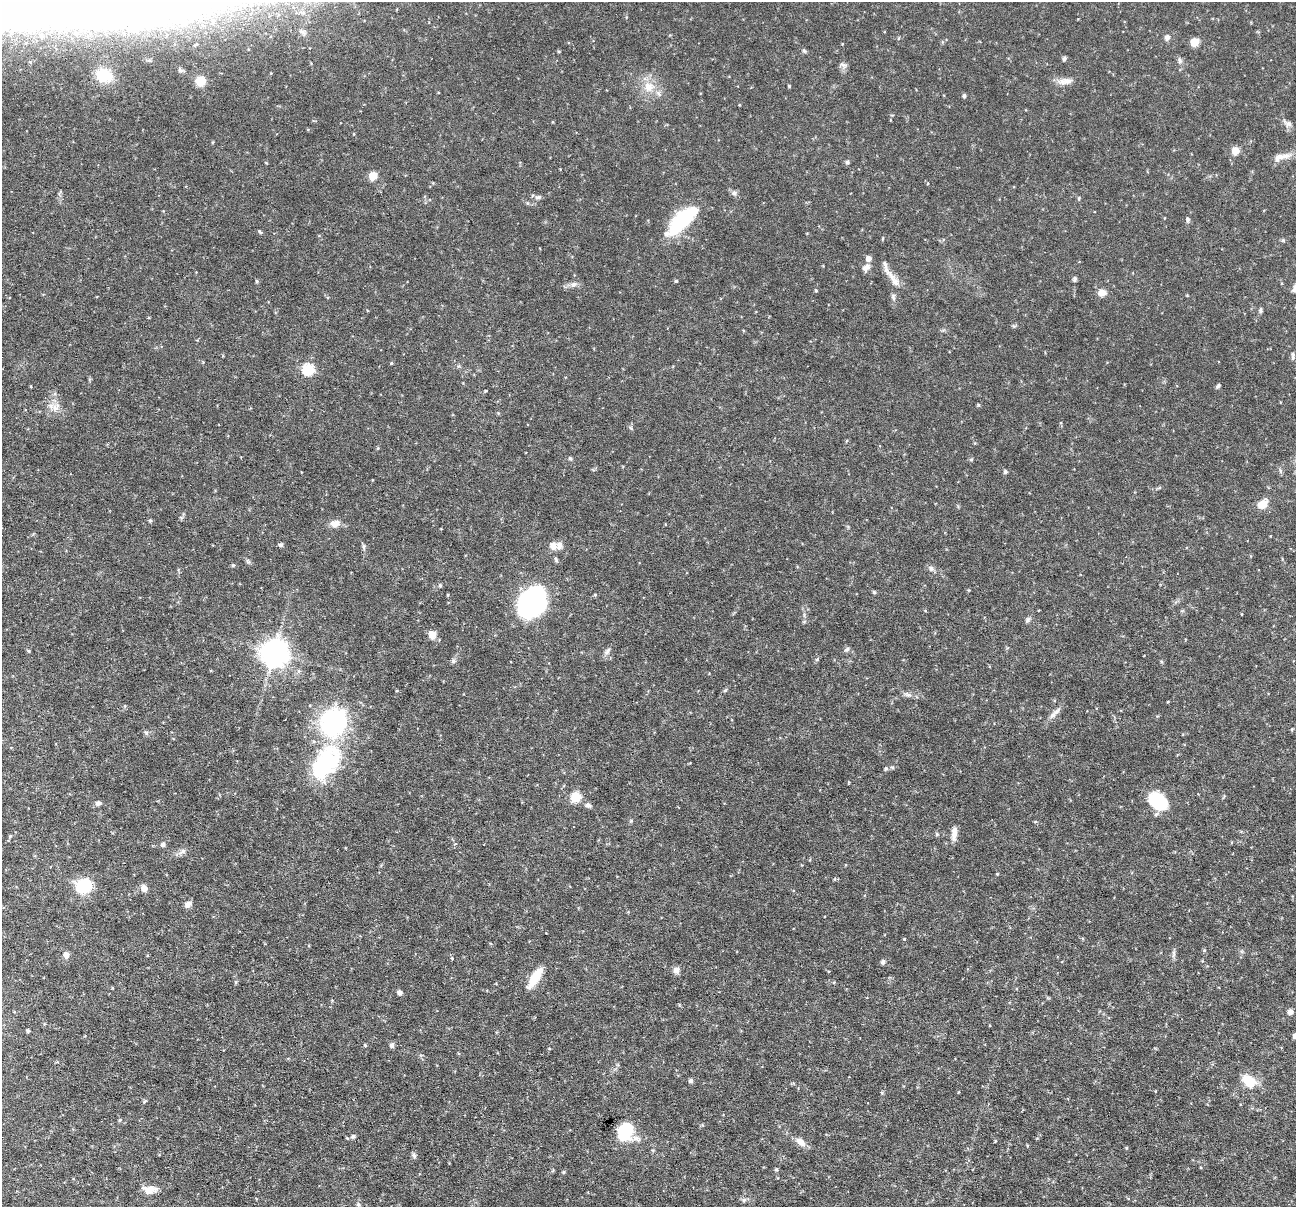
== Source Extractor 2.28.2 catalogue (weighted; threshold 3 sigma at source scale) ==
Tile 7 of 4 x 4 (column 3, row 2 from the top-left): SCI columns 2587-3880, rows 2656-3860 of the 5173 x 5188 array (HDU 1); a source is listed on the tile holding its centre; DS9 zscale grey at full resolution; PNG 1298 x 1209 px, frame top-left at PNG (2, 2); no overlay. Shown black and unused: <1% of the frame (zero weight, under 3 of 6 exposures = <1% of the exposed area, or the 3 px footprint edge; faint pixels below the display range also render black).
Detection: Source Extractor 2.28.2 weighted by HDU 2 'WHT'; one run over the whole footprint, this tile lists its part. Background 0.0644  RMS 0.0042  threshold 0.0171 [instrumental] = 3 sigma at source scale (4.09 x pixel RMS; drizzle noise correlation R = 1.36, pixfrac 0.8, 0.05/0.05 arcsec/px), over >= 5 px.
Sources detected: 132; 1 inside a brighter object's white glare — not listed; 2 inside a brighter listed object's ellipse — not listed separately; the other 129 listed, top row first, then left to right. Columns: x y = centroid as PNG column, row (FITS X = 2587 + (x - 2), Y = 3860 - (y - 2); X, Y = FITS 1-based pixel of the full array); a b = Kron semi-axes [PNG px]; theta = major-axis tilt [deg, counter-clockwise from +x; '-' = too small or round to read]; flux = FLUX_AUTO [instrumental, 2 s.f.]
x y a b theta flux
41 36 6 5 - 0.75
1167 37 7 6 - 1.6
1194 42 9 8 - 4.1
1064 59 6 5 - 0.76
1180 61 8 6 -74 1
843 65 10 6 -27 1.2
104 75 17 13 -20 11
201 81 7 7 - 9.1
1065 81 22 8 4 3.1
789 86 3 3 - 0.39
648 87 14 14 - 6
964 96 6 4 81 0.69
1288 124 9 8 - 1.5
1235 150 7 7 - 4
1281 157 29 8 16 4
847 162 6 5 - 0.76
373 176 5 5 - 12
734 193 8 6 26 1
538 197 9 5 8 1.1
527 203 6 4 -90 0.47
1188 219 7 5 -66 0.77
682 220 36 14 44 28
260 231 6 4 -51 0.49
883 238 5 3 - 0.38
1283 240 6 4 44 0.51
868 258 5 5 - 2.6
885 265 12 6 -77 1.8
866 267 12 8 41 1.8
1074 279 7 5 80 0.73
257 281 5 4 - 0.48
676 281 4 3 - 0.47
895 282 18 10 -64 4
574 284 9 7 32 1.5
816 290 5 3 - 0.43
1102 292 9 8 - 2.8
893 297 10 5 -84 1.1
1261 310 6 5 - 0.74
1293 356 10 4 -87 0.9
391 363 4 4 - 0.37
308 369 6 6 - 35
1218 386 8 4 48 0.59
486 391 4 3 - 0.41
978 405 5 4 - 0.42
56 407 14 10 55 3.4
631 428 6 4 -70 0.56
846 441 5 3 - 0.35
570 458 5 4 - 0.69
1005 472 5 5 - 0.73
1262 504 12 8 39 4.8
150 520 5 4 - 0.54
335 523 12 8 7 2.9
281 545 6 5 - 0.76
553 545 11 9 -36 2.3
363 546 8 4 -90 0.77
556 559 7 4 -64 0.67
233 565 5 4 - 0.45
931 568 9 7 -28 1.3
440 585 5 4 - 0.57
874 592 5 5 - 0.53
448 595 5 3 - 0.32
595 595 5 4 - 0.39
532 602 31 22 55 59
1242 614 4 2 - 0.26
1028 620 8 6 47 0.95
804 622 6 4 20 0.5
432 634 10 9 - 2.8
847 649 8 5 31 0.76
28 651 4 3 - 0.51
607 651 11 6 51 1.3
274 652 9 9 - 470
817 659 6 3 19 0.47
453 661 7 6 - 0.81
397 690 4 2 - 0.32
725 690 7 3 37 0.5
908 695 12 6 -22 1.4
1055 713 24 5 45 2.3
333 722 29 23 67 59
146 732 6 4 -18 0.66
326 762 41 24 55 42
892 767 5 4 - 0.5
886 768 6 5 - 0.69
576 797 9 8 - 8.1
1158 801 22 16 -41 15
98 803 7 6 - 1.3
588 805 6 6 - 1.2
631 821 6 4 1 0.45
1035 821 5 3 - 0.38
937 834 5 5 - 0.6
954 834 16 7 88 2.8
10 836 4 4 - 0.48
163 844 7 6 - 1
183 851 8 6 8 1.3
997 874 4 3 - 0.32
84 886 11 10 - 24
144 888 7 6 - 2.7
188 904 9 7 33 1.7
904 939 4 4 - 0.33
1204 950 5 4 - 0.45
1173 954 11 4 85 1.1
66 955 9 7 -79 1.7
452 958 4 4 - 0.42
883 962 6 5 - 0.87
676 970 9 8 - 1.7
535 977 29 9 56 7.4
236 982 6 4 -90 0.45
834 982 5 3 - 0.35
399 992 5 4 - 1.4
1290 1012 7 7 - 1.4
28 1031 3 3 - 0.71
1295 1036 5 5 - 1.6
365 1045 4 4 - 0.41
392 1045 6 5 - 1.1
691 1081 6 5 - 0.83
1249 1081 15 10 -40 8.8
882 1093 6 4 -72 0.41
120 1120 6 4 87 0.45
623 1132 15 12 -63 16
353 1136 6 5 - 0.69
347 1138 5 3 - 0.38
637 1138 12 7 -16 1.9
801 1142 14 8 -37 3.2
1027 1145 4 3 - 0.31
1126 1148 4 4 - 0.43
414 1155 7 6 - 0.92
776 1169 5 4 - 0.51
563 1172 4 4 - 0.47
149 1190 14 8 -3 4.6
744 1200 6 6 - 0.84
358 1205 7 5 -71 0.84
Isophote crosses this tile's border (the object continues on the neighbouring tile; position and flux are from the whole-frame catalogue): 1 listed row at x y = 1295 1036
Unlisted compact peaks at least as high as the median listed source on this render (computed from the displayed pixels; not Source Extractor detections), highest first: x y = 804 51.